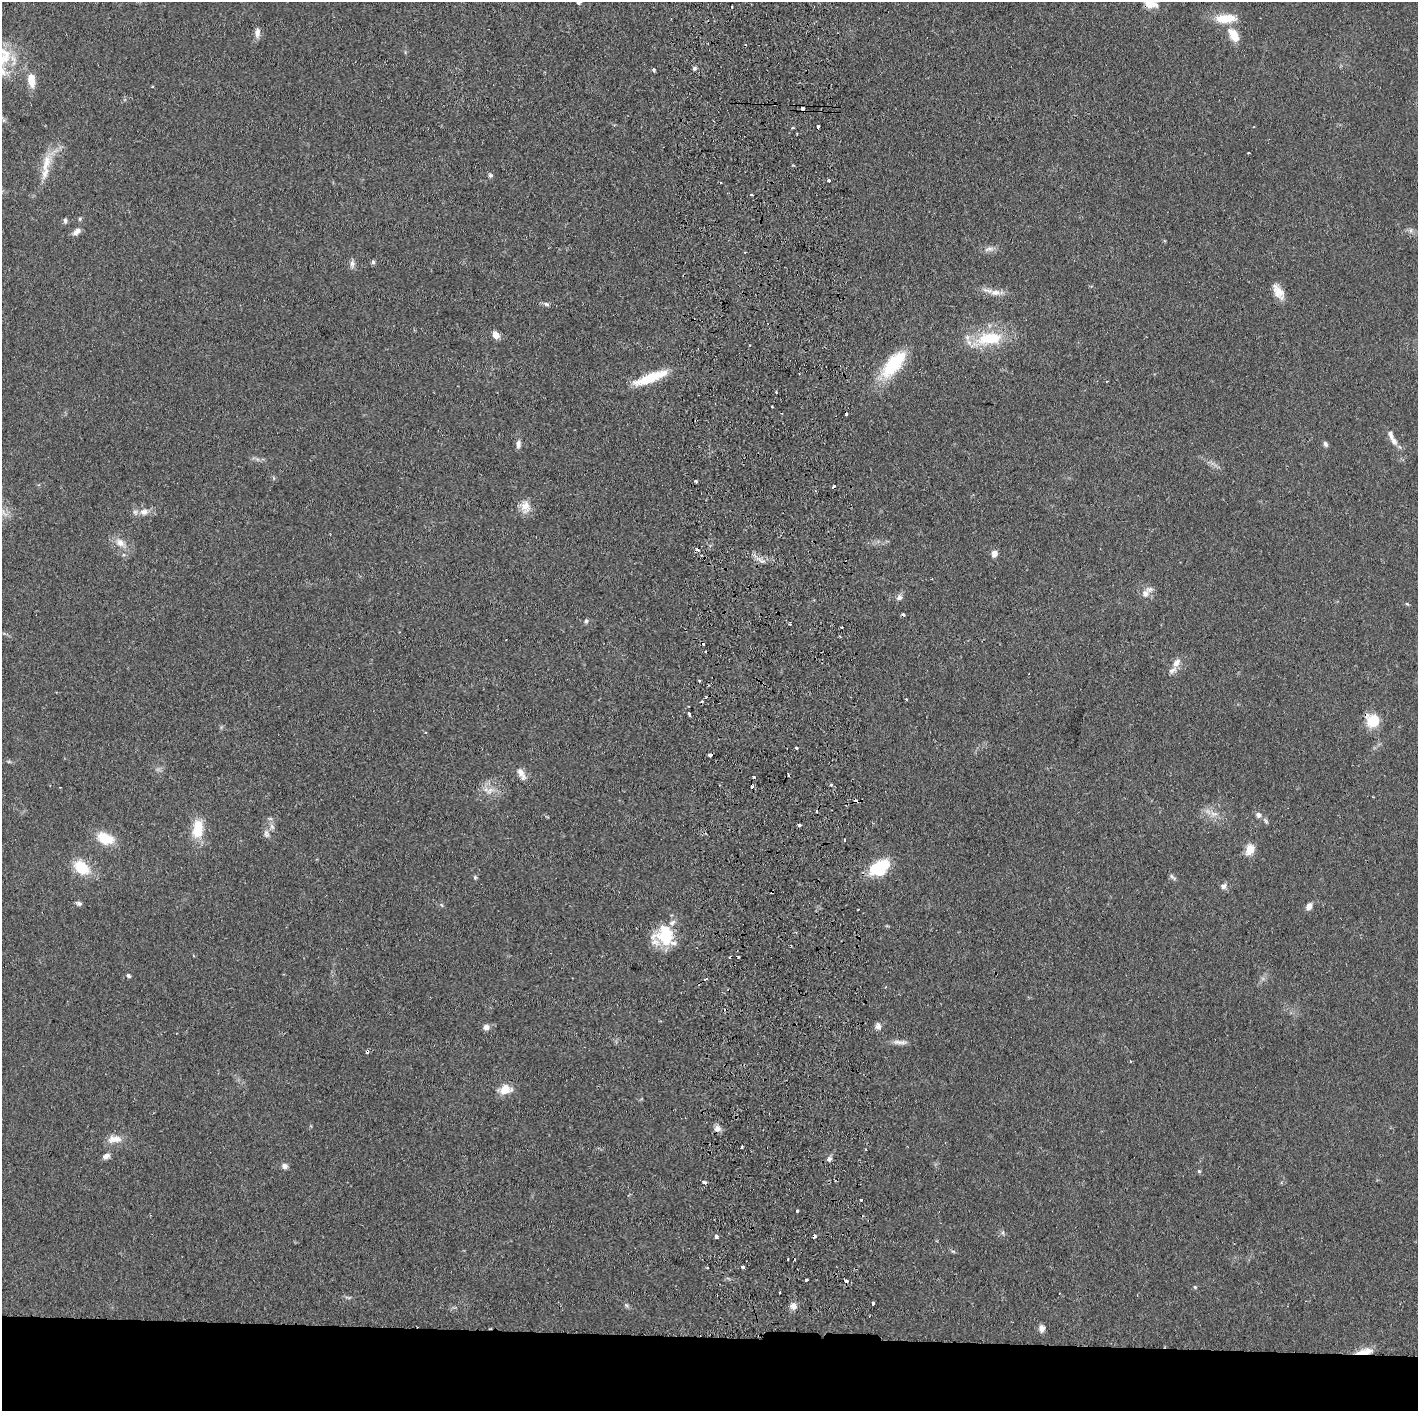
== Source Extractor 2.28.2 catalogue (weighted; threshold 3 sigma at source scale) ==
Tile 8 of 3 x 3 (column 2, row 3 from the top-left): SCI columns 1475-2890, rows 3-1411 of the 4364 x 4231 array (HDU 1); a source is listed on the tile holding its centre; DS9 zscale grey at full resolution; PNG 1420 x 1413 px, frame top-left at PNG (2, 2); no overlay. Shown black and unused: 5% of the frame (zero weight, under 2 of 3 exposures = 3% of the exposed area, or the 3 px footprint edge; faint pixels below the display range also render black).
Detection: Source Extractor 2.28.2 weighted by HDU 2 'WHT'; one run over the whole footprint, this tile lists its part. Background 0.0611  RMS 0.0056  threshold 0.0252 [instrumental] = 3 sigma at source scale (4.5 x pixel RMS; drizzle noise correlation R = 1.50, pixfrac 1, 0.05/0.05 arcsec/px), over >= 5 px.
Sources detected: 133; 22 cosmic-ray / hot-pixel residue — not listed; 6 inside a brighter listed object's ellipse — not listed separately; the other 105 listed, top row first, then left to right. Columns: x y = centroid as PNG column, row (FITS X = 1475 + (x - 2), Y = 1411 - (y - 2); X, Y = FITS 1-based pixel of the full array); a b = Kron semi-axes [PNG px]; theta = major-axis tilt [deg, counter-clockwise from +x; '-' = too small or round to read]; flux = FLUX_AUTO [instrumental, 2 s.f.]
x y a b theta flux
578 2 4 4 - 1.4
1151 3 17 10 -18 7.2
732 7 3 2 - 0.82
1225 18 26 10 2 13
257 33 14 7 -90 2.9
1234 35 18 9 -58 8.9
2 59 37 19 65 20
694 68 5 4 - 1
654 70 4 3 - 1.6
31 80 18 9 -80 8.5
802 108 4 3 - 3.3
3 120 7 4 90 1.2
818 127 4 3 - 3
793 128 4 3 - 0.73
1249 153 3 2 - 0.44
46 162 29 11 77 10
490 175 6 6 - 1.1
829 180 3 3 - 0.78
751 195 3 2 - 0.91
65 221 7 5 -88 1.2
76 232 11 6 36 3.1
989 249 16 5 11 2.6
373 262 5 5 - 1.1
352 264 11 7 86 2.3
995 292 16 9 -1 4.9
1278 292 21 10 -58 6.8
546 304 8 5 -21 1.5
496 335 10 7 -46 3.6
989 338 40 18 7 27
749 345 3 2 - 0.47
894 363 38 16 50 30
650 378 44 10 21 18
1107 381 3 2 - 0.6
1394 441 10 7 -63 2.9
518 444 10 6 84 2.4
1325 444 8 5 -64 1.4
696 481 3 3 - 1.4
525 507 17 13 -74 6.1
144 512 12 10 6 4.5
120 543 16 10 -38 5.5
994 553 8 7 - 3.3
761 560 14 3 -24 2
1145 593 13 9 62 4.3
899 597 7 7 - 2.1
1407 604 6 4 -44 0.65
586 621 6 5 - 1
790 624 3 3 - 0.96
842 627 3 2 - 0.45
1176 663 15 8 58 4.2
699 680 3 3 - 0.97
906 699 3 3 - 0.55
689 714 4 3 - 1.4
1373 720 16 15 - 13
796 748 3 3 - 2.2
9 762 6 4 0 0.81
521 774 17 7 -61 3.8
754 777 3 3 - 2.1
831 785 4 3 - 1.1
60 787 3 2 - 0.95
490 791 11 6 46 3
1214 814 12 8 1 4.2
1258 815 8 7 - 2.1
799 825 3 3 - 1.1
272 826 9 6 -62 1.9
197 829 25 13 84 13
266 833 12 7 -78 2.5
105 838 19 12 -23 14
844 840 3 2 - 0.51
1250 849 11 8 72 7.9
81 867 18 13 -41 17
879 868 18 13 30 32
475 877 5 5 - 0.85
1173 877 11 4 -42 1.4
1224 886 9 7 42 2.1
772 892 4 3 - 1.6
79 903 7 5 -14 1.5
1309 906 8 6 53 3.3
665 935 23 21 -71 24
128 976 5 5 - 1.2
878 1026 9 7 -76 2.5
486 1027 7 7 - 2.5
900 1042 22 6 -1 3.3
505 1089 15 11 21 7.5
717 1128 9 8 - 2.9
114 1139 20 9 4 6
742 1147 3 2 - 1.2
106 1156 9 6 29 2.7
829 1159 6 5 - 1.9
284 1166 8 7 - 2.2
1199 1171 5 4 - 0.94
861 1200 3 3 - 0.89
797 1211 3 3 - 0.77
1003 1233 7 4 -90 0.97
716 1236 4 3 - 5.2
814 1236 4 3 - 2.9
953 1251 6 4 -18 0.83
742 1267 4 3 - 3.1
806 1280 3 3 - 1.5
1195 1287 5 5 - 0.76
348 1297 10 4 -14 1.1
873 1304 4 3 - 2.6
626 1305 6 5 - 1
793 1306 9 8 - 3.2
1042 1328 9 7 -83 2.8
1365 1351 22 7 10 7.2
Overlapping masked pixels (flux is a lower limit): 3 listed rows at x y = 772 892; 814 1236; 1365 1351
Isophote crosses this tile's border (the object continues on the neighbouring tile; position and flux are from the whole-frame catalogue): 3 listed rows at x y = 578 2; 1151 3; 2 59